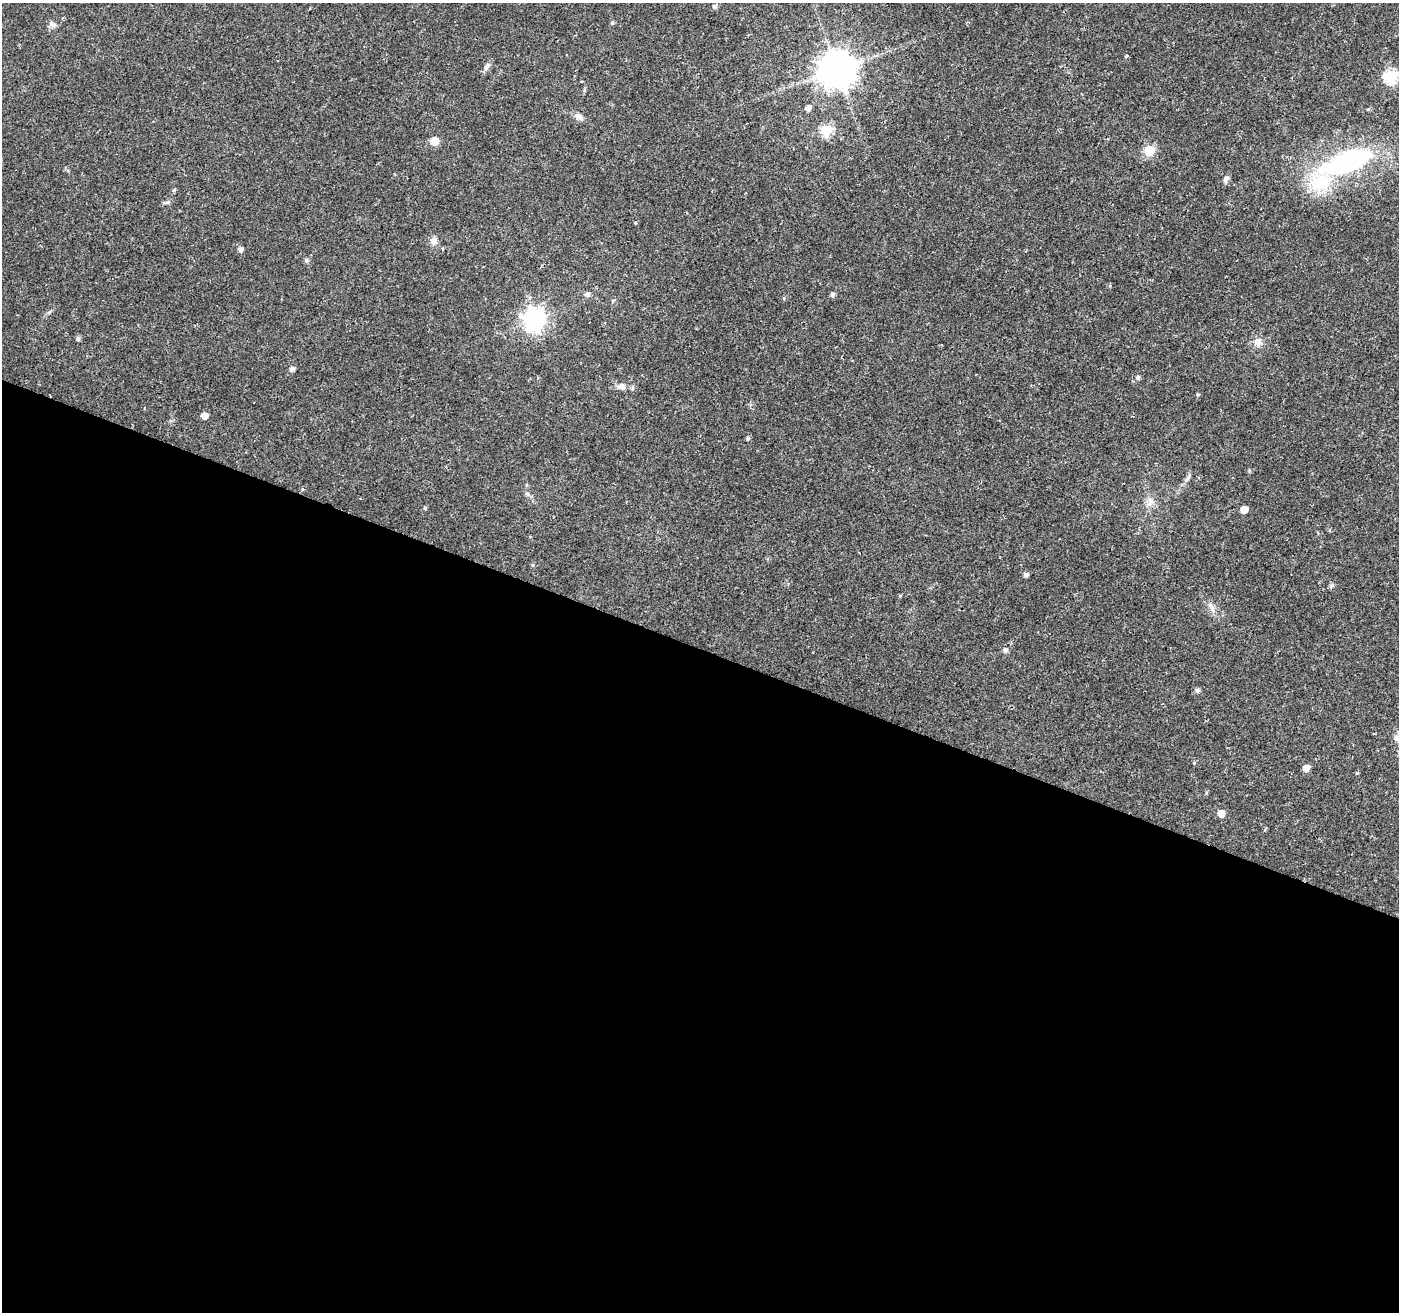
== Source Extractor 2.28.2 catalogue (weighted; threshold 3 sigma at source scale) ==
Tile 14 of 4 x 4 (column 2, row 4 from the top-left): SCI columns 1405-2801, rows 274-1583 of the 5596 x 5722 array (HDU 1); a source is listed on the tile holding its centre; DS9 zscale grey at full resolution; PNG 1401 x 1314 px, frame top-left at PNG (2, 3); no overlay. Shown black and unused: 51% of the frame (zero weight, under 2 of 3 exposures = <1% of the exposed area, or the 3 px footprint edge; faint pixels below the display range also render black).
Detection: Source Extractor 2.28.2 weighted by HDU 2 'WHT'; one run over the whole footprint, this tile lists its part. Background 0.0211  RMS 0.003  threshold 0.0135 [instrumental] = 3 sigma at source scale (4.5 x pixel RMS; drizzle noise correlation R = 1.50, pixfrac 1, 0.0396/0.0396 arcsec/px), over >= 5 px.
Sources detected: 51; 1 inside a brighter listed object's ellipse — not listed separately; the other 50 listed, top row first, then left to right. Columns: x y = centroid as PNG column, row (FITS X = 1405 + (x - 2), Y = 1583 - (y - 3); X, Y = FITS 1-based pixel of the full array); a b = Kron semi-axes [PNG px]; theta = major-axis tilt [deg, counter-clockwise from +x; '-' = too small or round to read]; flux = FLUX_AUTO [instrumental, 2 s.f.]
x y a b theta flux
715 7 5 5 - 0.81
612 23 5 5 - 0.48
52 24 11 7 -39 1
1126 56 4 3 - 0.37
486 67 13 5 51 1
837 69 11 10 - 710
1391 76 6 6 - 40
808 108 5 4 - 1.7
578 116 12 7 -32 1.4
826 130 6 6 - 25
434 141 6 5 - 7
1149 151 6 6 - 19
1347 162 56 20 22 51
1226 179 9 6 67 1.1
174 190 6 4 26 0.46
168 202 6 5 - 0.59
636 223 3 3 - 0.53
434 241 12 8 -70 1.4
240 250 5 5 - 1.2
306 260 5 5 - 0.72
587 294 8 6 12 0.8
832 294 5 4 - 0.96
784 298 5 3 - 0.29
534 319 8 8 - 190
78 338 5 5 - 0.77
1258 342 11 9 75 1.9
292 369 5 5 - 1.1
1138 377 6 5 - 0.68
621 386 12 8 0 1.7
1197 394 5 5 - 0.41
204 416 5 5 - 2.4
748 438 5 4 - 0.57
1187 478 14 3 48 0.83
302 489 4 4 - 0.37
528 494 9 4 -41 0.7
1150 502 13 8 62 2
425 508 5 4 - 0.45
1244 509 5 5 - 3.9
533 565 5 5 - 0.4
1026 575 5 5 - 0.96
1332 585 7 4 20 0.51
900 596 5 3 - 0.3
1212 608 15 6 -64 1.6
1005 650 7 6 - 0.75
1197 690 6 5 - 0.86
1397 738 10 9 - 1.6
1194 763 5 4 - 0.31
1306 768 5 5 - 2.8
1357 773 4 4 - 0.33
1221 813 5 5 - 3.5
Isophote crosses this tile's border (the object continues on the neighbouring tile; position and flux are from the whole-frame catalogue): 1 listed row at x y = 1397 738